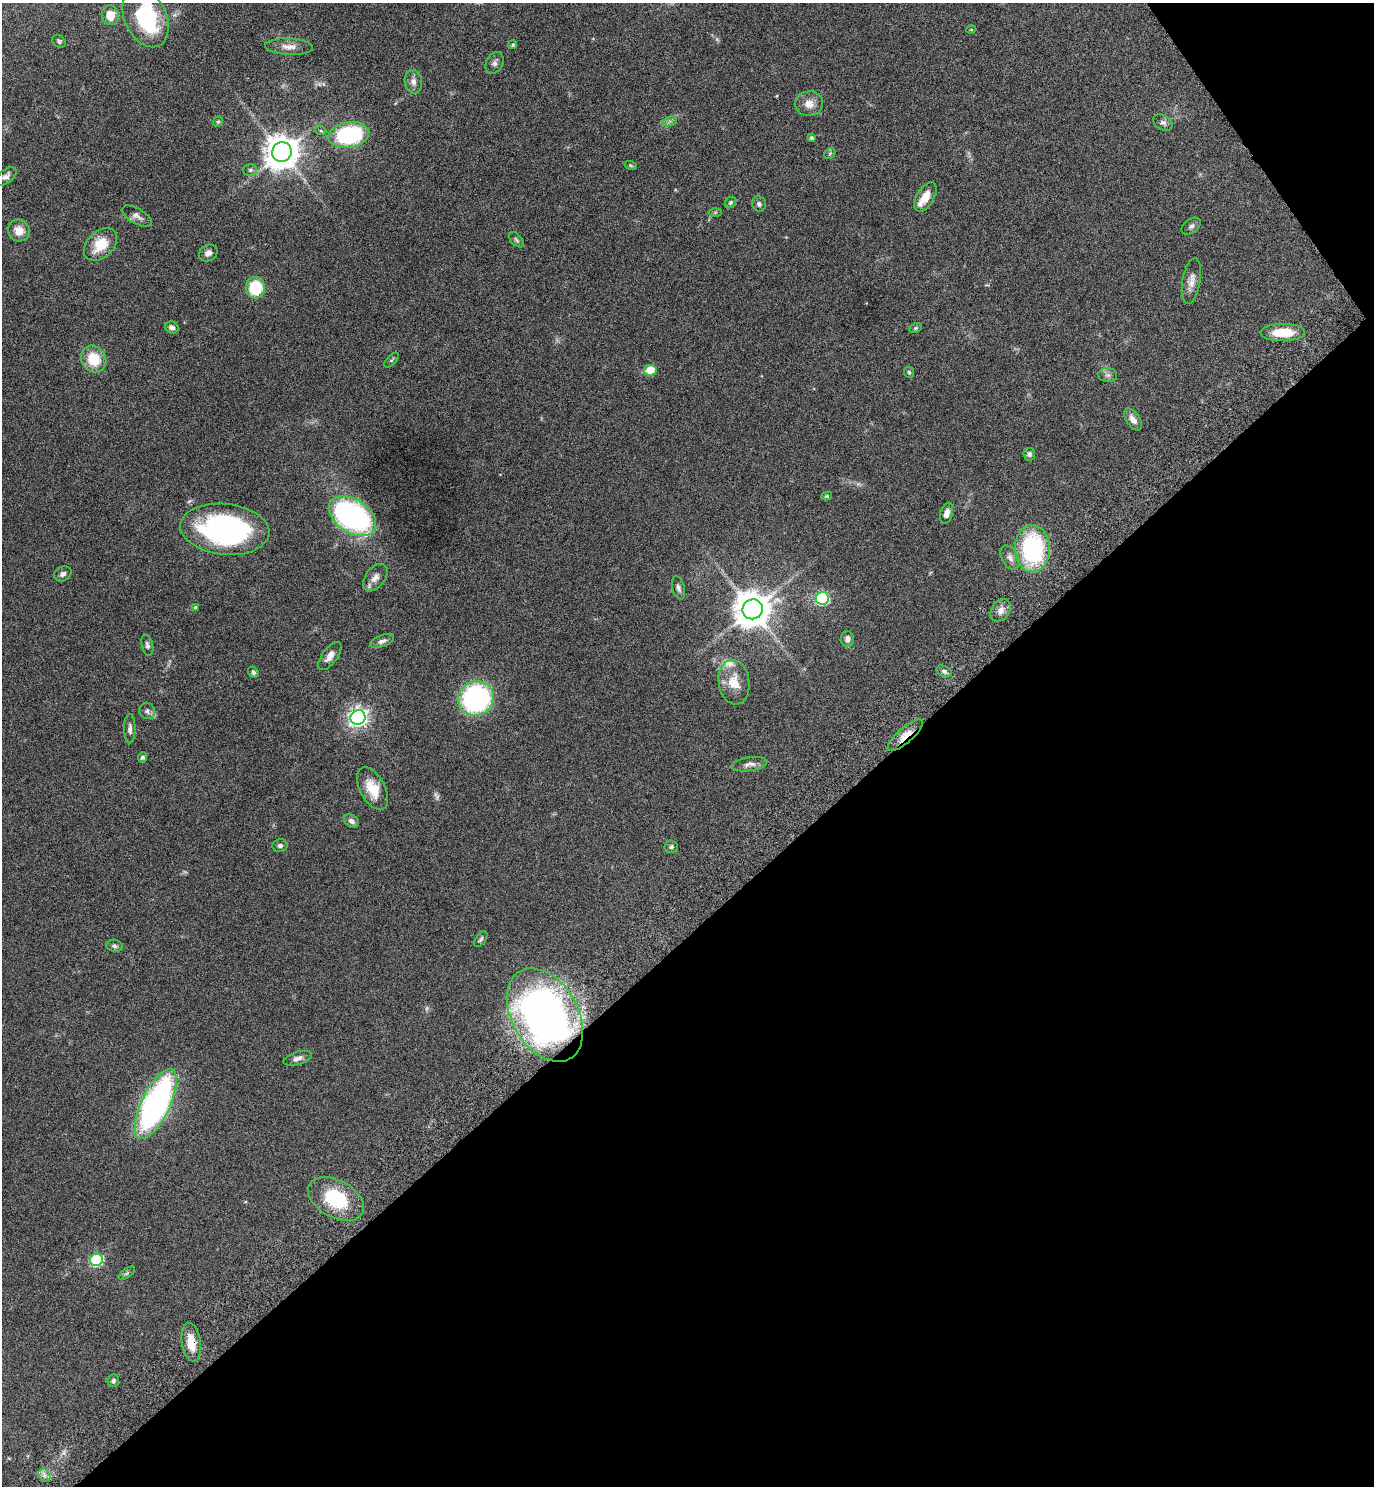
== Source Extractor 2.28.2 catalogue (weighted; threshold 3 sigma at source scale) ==
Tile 12 of 4 x 4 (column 4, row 3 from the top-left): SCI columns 4311-5682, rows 1535-3018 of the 6015 x 6033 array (HDU 1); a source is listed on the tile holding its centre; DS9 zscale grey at full resolution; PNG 1376 x 1488 px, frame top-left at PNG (2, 3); each listed source drawn as its Kron ellipse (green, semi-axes under 4 px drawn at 4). Shown black and unused: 39% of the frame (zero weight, under 6 of 11 exposures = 3% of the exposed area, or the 3 px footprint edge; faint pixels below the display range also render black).
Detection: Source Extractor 2.28.2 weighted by HDU 2 'WHT'; one run over the whole footprint, this tile lists its part. Background 0.0415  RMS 0.0035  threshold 0.0142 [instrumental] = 3 sigma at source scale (4.09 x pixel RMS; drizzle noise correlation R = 1.36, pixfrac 0.8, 0.05/0.05 arcsec/px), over >= 5 px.
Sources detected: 90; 4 too faint to see at this stretch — neither listed nor drawn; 2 inside a brighter listed object's ellipse — not listed separately; the other 84 listed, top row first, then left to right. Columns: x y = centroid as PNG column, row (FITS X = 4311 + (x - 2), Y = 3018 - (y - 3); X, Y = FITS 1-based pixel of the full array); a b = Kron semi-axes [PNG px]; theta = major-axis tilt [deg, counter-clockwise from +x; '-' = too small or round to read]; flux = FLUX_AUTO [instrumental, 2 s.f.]
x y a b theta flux
110 15 10 8 -82 4.4
146 18 31 21 -64 27
971 30 5 3 - 0.26
59 41 7 5 -35 0.58
513 45 4 4 - 0.45
289 47 24 8 -2 2.9
494 63 12 8 62 1.3
413 82 12 8 -80 1.8
809 104 14 12 6 3
670 121 7 4 18 0.75
218 122 5 4 - 0.42
1163 123 10 7 -30 1.1
321 131 5 3 - 0.33
349 135 20 13 10 33
812 138 4 4 - 0.48
282 152 10 9 - 630
830 153 6 4 46 0.47
631 166 6 4 -20 0.41
250 170 7 6 - 0.7
6 176 12 6 39 1.3
925 197 16 8 60 4.3
730 202 6 5 - 0.57
759 204 8 7 - 0.96
715 212 6 4 1 0.48
137 216 17 7 -29 1.6
1191 226 11 6 37 0.94
19 231 11 10 - 3.4
516 240 9 5 -45 0.65
101 244 19 13 43 7.9
208 253 10 7 33 1.5
1191 281 23 9 80 2.7
255 288 11 9 87 13
172 327 7 6 - 1.2
916 328 6 4 27 0.44
1283 332 22 8 1 8.4
94 359 14 12 -59 8.9
391 360 9 4 46 0.54
650 370 6 5 - 9.8
909 372 6 5 - 0.43
1108 375 9 7 -1 1.1
1133 419 12 6 -55 2.1
1029 454 6 6 - 0.82
827 496 5 4 - 0.42
947 513 11 6 75 2
352 516 26 16 -34 75
225 529 45 25 -6 59
1032 549 23 17 -88 35
1010 558 13 8 -61 1.7
63 574 9 7 27 1.1
375 578 16 9 52 2.1
678 588 12 6 -75 1.1
822 598 6 6 - 44
195 607 4 4 - 0.45
753 609 10 10 - 760
1001 610 12 9 55 2
847 639 8 6 -88 1.4
382 641 12 6 20 1.3
147 645 10 5 -77 0.83
330 656 16 7 53 2.2
944 671 8 5 -27 0.96
253 672 5 5 - 0.65
734 682 22 15 -81 6.1
476 698 18 17 - 52
147 711 8 7 - 1.2
358 717 8 7 - 150
130 729 14 5 -89 1.1
905 735 22 7 41 3.9
143 757 5 4 - 0.87
749 764 18 7 8 1.7
372 789 23 12 -62 6.3
351 821 8 5 -32 1.3
280 846 7 6 - 0.84
671 847 7 6 - 0.71
481 939 9 5 52 0.61
115 946 8 6 -10 0.81
545 1015 50 33 -60 180
298 1058 15 6 17 1.5
156 1104 38 14 64 100
336 1199 30 19 -28 17
96 1260 6 6 - 32
127 1273 9 4 35 0.68
191 1342 19 9 -81 5.5
113 1381 6 5 - 0.84
44 1475 7 5 -49 1
Overlapping masked pixels (flux is a lower limit): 3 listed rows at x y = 905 735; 545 1015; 191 1342
Isophote crosses this tile's border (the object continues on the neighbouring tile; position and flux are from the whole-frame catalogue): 1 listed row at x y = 146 18